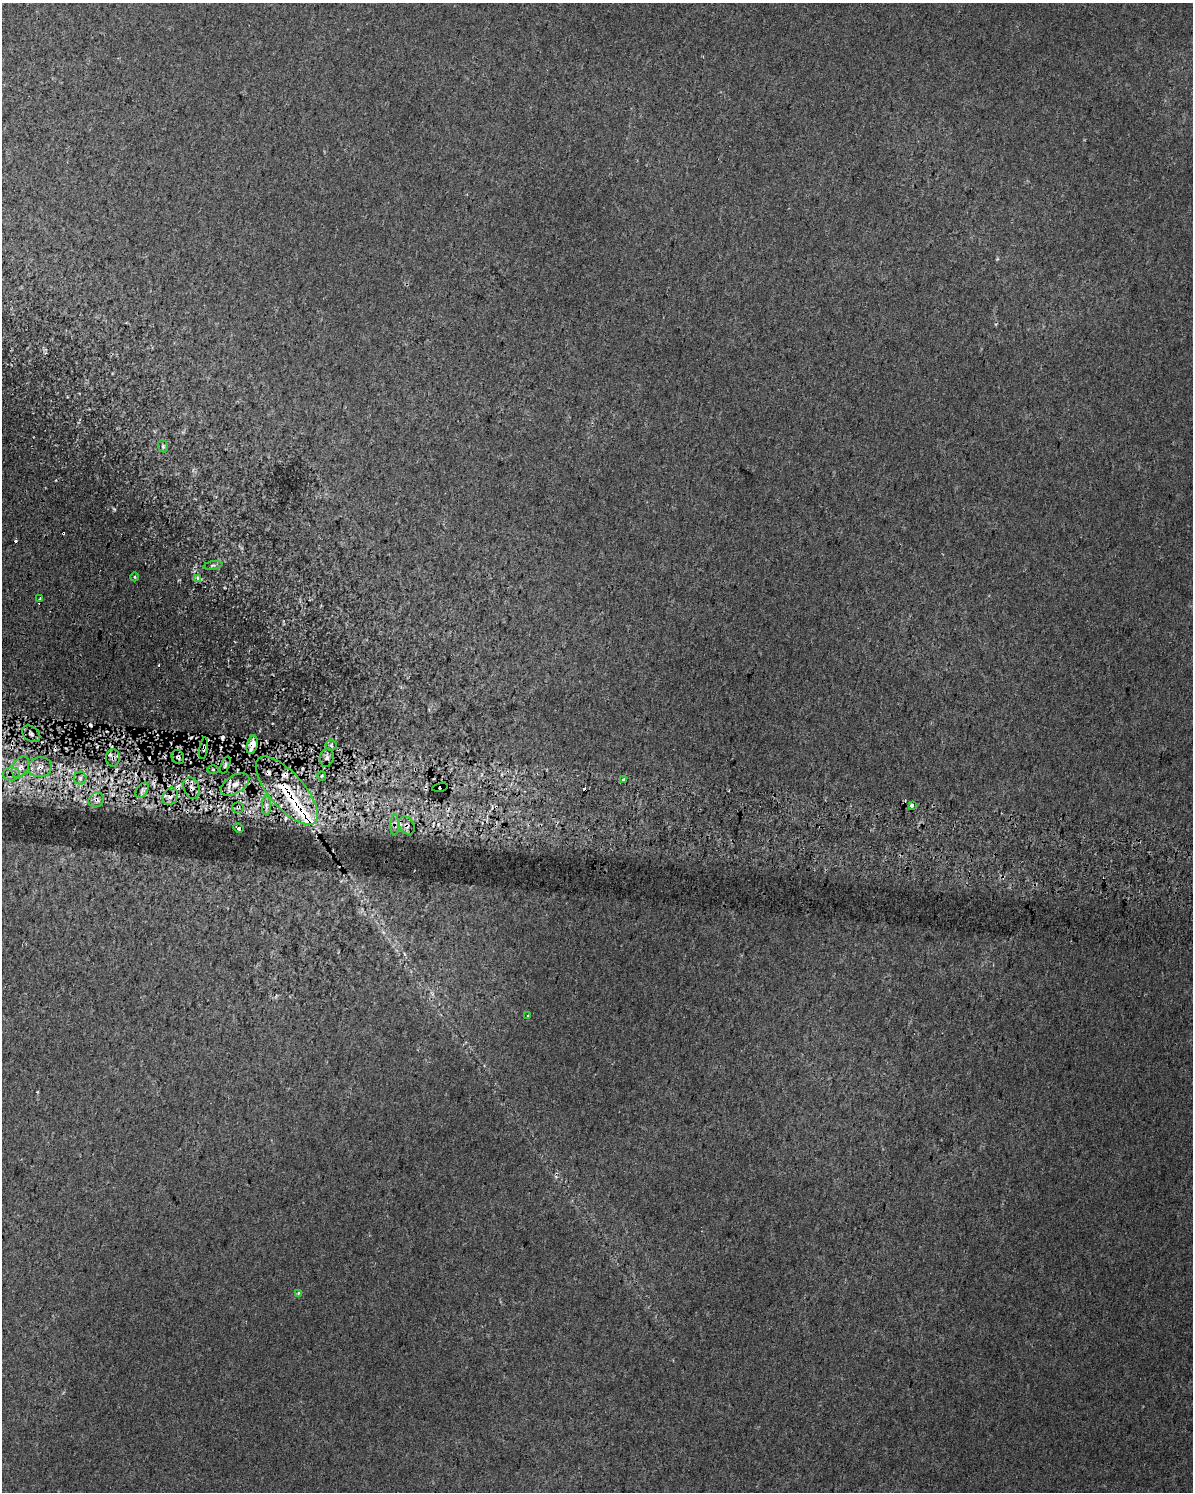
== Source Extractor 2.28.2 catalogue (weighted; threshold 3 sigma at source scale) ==
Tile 7 of 4 x 3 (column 3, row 2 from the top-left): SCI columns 2395-3585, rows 1822-3311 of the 4806 x 5072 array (HDU 1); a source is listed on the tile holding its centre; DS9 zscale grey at full resolution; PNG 1195 x 1494 px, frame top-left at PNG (2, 3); each listed source drawn as its Kron ellipse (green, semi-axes under 4 px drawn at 4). Shown black and unused: <1% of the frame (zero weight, under 2 of 3 exposures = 3% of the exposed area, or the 3 px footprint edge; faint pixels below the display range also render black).
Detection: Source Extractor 2.28.2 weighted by HDU 2 'WHT'; one run over the whole footprint, this tile lists its part. Background 0.0148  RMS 0.0076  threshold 0.0341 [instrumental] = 3 sigma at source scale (4.5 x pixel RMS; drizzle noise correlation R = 1.50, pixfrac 1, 0.0396/0.0396 arcsec/px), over >= 5 px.
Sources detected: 51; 10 cosmic-ray / hot-pixel residue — neither listed nor drawn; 6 inside a brighter listed object's ellipse — not listed separately; the other 35 listed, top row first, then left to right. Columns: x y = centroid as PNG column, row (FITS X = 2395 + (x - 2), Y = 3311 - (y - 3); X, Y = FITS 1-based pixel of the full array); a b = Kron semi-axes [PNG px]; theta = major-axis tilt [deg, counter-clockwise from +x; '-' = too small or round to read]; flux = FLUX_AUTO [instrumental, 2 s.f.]
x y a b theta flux
163 446 6 5 - 1.3
213 565 9 3 11 1.5
135 577 4 3 - 0.71
197 578 4 3 - 2.9
40 599 3 3 - 1.4
31 734 10 7 -37 4
252 745 9 5 77 11
331 745 5 5 - 1.6
204 748 11 3 81 2.2
178 757 7 6 - 2.6
327 757 9 7 78 3
113 758 8 7 - 4
225 765 9 4 68 1.7
20 767 11 7 60 5.1
40 767 12 10 4 6.9
213 770 5 3 - 1.1
11 774 8 6 4 3.5
322 776 5 4 - 1.1
80 778 6 6 - 2.5
623 779 3 3 - 4.3
235 784 16 9 32 8.3
440 787 8 4 11 4.1
192 788 11 7 -67 5.5
142 790 8 5 55 2.9
287 791 42 17 -49 46
170 796 9 7 58 6.4
96 800 8 7 - 3.1
266 805 10 4 90 2.8
912 805 4 3 - 7.9
238 807 6 5 - 1.7
395 825 10 4 89 2.4
407 826 10 7 -57 3.7
238 828 5 3 - 4.4
528 1015 3 3 - 1.3
298 1293 3 3 - 2.1
Overlapping masked pixels (flux is a lower limit): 17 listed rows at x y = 252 745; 204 748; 178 757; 113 758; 40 767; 11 774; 235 784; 440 787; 192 788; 142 790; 287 791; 170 796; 96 800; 238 807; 395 825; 407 826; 238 828